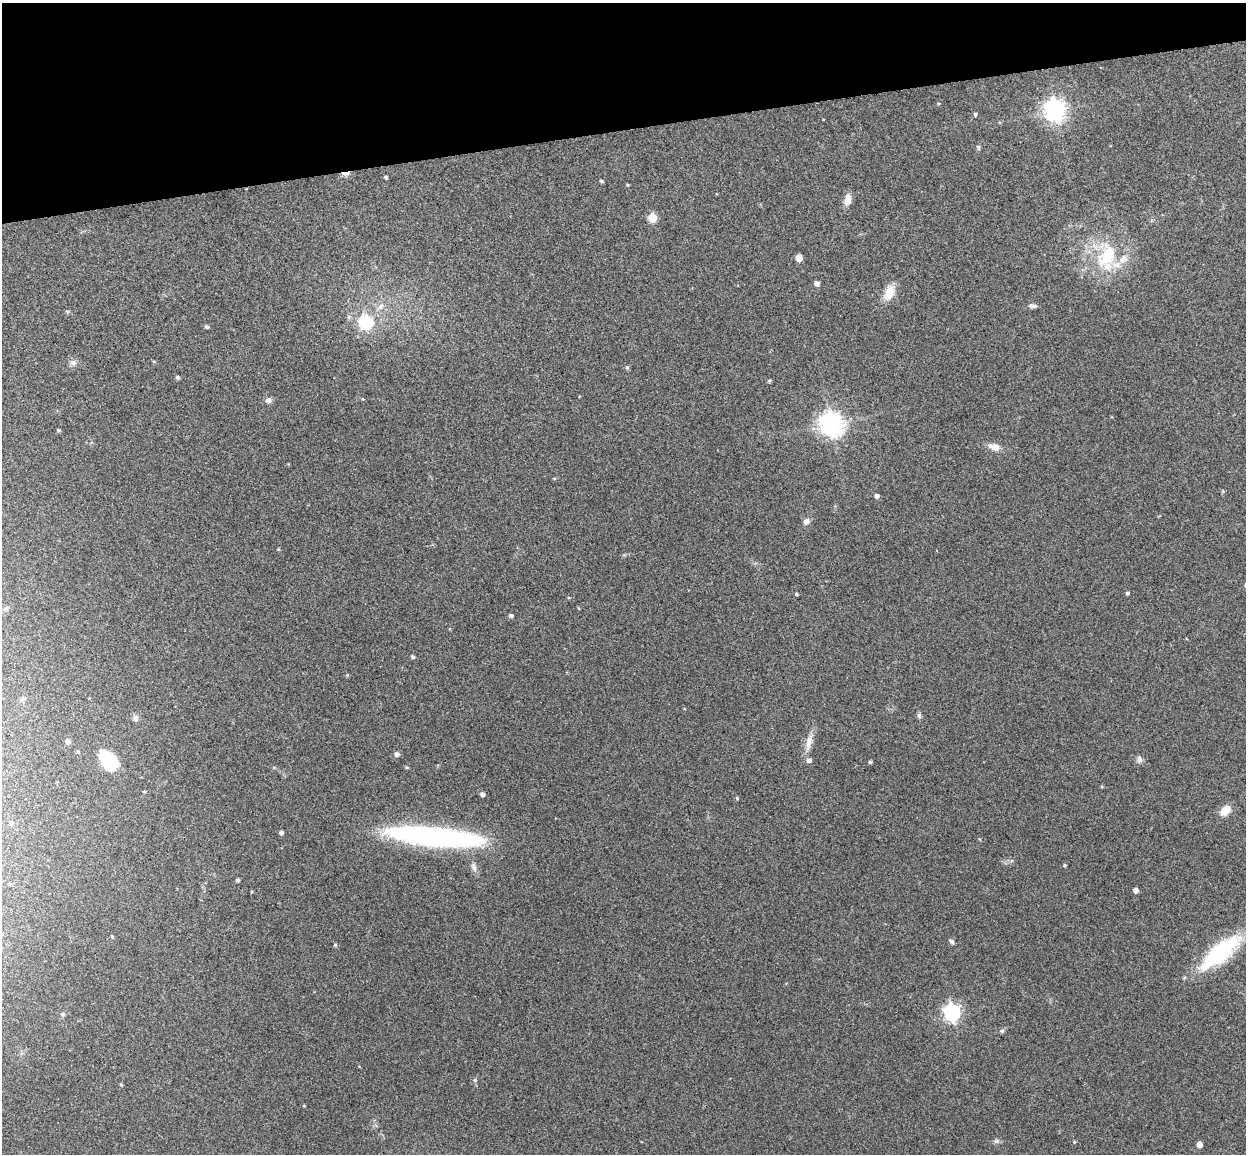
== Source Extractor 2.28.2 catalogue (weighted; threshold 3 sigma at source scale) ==
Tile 3 of 4 x 4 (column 3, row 1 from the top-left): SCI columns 2543-3786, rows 3608-4759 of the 5086 x 5029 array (HDU 1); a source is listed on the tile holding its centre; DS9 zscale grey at full resolution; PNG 1248 x 1156 px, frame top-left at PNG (2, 3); no overlay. Shown black and unused: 11% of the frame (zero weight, under 3 of 4 exposures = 5% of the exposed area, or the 3 px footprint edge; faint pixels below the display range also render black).
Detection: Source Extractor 2.28.2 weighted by HDU 2 'WHT'; one run over the whole footprint, this tile lists its part. Background 0.0705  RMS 0.0075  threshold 0.0339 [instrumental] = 3 sigma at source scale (4.5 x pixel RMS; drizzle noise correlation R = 1.50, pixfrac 1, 0.05/0.05 arcsec/px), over >= 5 px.
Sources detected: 73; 2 inside a brighter listed object's ellipse — not listed separately; the other 71 listed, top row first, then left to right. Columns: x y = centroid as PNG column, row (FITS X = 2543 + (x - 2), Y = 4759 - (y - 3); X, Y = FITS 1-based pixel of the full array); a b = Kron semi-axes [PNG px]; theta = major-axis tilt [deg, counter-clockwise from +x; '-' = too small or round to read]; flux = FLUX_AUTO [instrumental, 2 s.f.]
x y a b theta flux
938 103 5 3 - 0.73
1055 110 8 7 - 480
975 114 5 4 - 1.3
978 147 7 5 -76 1.3
345 173 9 3 1 8
386 177 3 3 - 1.3
601 181 5 4 - 1.1
628 185 4 4 - 0.72
847 200 14 8 77 6.5
653 218 5 5 - 26
1107 256 40 25 74 46
799 258 5 5 - 8.3
817 283 5 4 - 3.5
889 293 21 12 66 11
381 306 11 6 57 3.6
1032 306 10 6 -3 2.5
67 311 6 4 -19 0.91
349 317 6 5 - 1.5
366 322 6 6 - 100
207 327 5 4 - 1.2
73 363 9 8 - 3
627 367 6 5 - 1.2
177 377 5 4 - 1.3
769 381 5 4 - 1.2
268 400 8 7 - 2.9
831 424 8 8 - 600
58 430 5 4 - 0.85
994 447 16 9 -16 6.4
554 479 5 3 - 0.69
877 496 5 4 - 2.4
806 521 8 7 - 3.4
278 549 4 4 - 0.66
1127 593 4 4 - 1.3
796 594 4 4 - 0.98
511 615 5 4 - 1.8
413 657 4 4 - 1.7
347 675 4 4 - 0.73
22 699 7 6 - 1.8
919 716 8 5 -69 1.6
135 718 7 6 - 2.9
68 741 5 5 - 2.8
809 742 26 8 76 8.1
78 752 4 4 - 0.95
397 754 6 5 - 2.4
1139 759 10 7 -67 2.4
108 760 18 12 -42 38
870 762 4 4 - 1.1
144 792 3 3 - 0.77
482 794 4 4 - 3
737 798 4 4 - 0.92
1225 810 13 9 46 9.2
11 823 6 5 - 1.4
281 833 4 4 - 2
434 837 89 16 -5 200
1065 865 4 3 - 0.9
474 867 13 7 -74 3.5
237 880 4 4 - 1.6
1136 890 4 4 - 3.7
112 937 4 3 - 0.89
951 941 8 5 -45 1.7
335 945 5 4 - 0.8
1221 952 52 17 39 77
952 1012 7 6 - 240
63 1014 6 6 - 1.3
1002 1031 7 5 51 1.5
475 1080 5 5 - 1.2
121 1085 5 4 - 0.85
304 1106 5 3 - 0.62
996 1141 8 6 14 1.8
1074 1142 4 3 - 0.71
1199 1144 5 4 - 4.6
Overlapping masked pixels (flux is a lower limit): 1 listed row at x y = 345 173